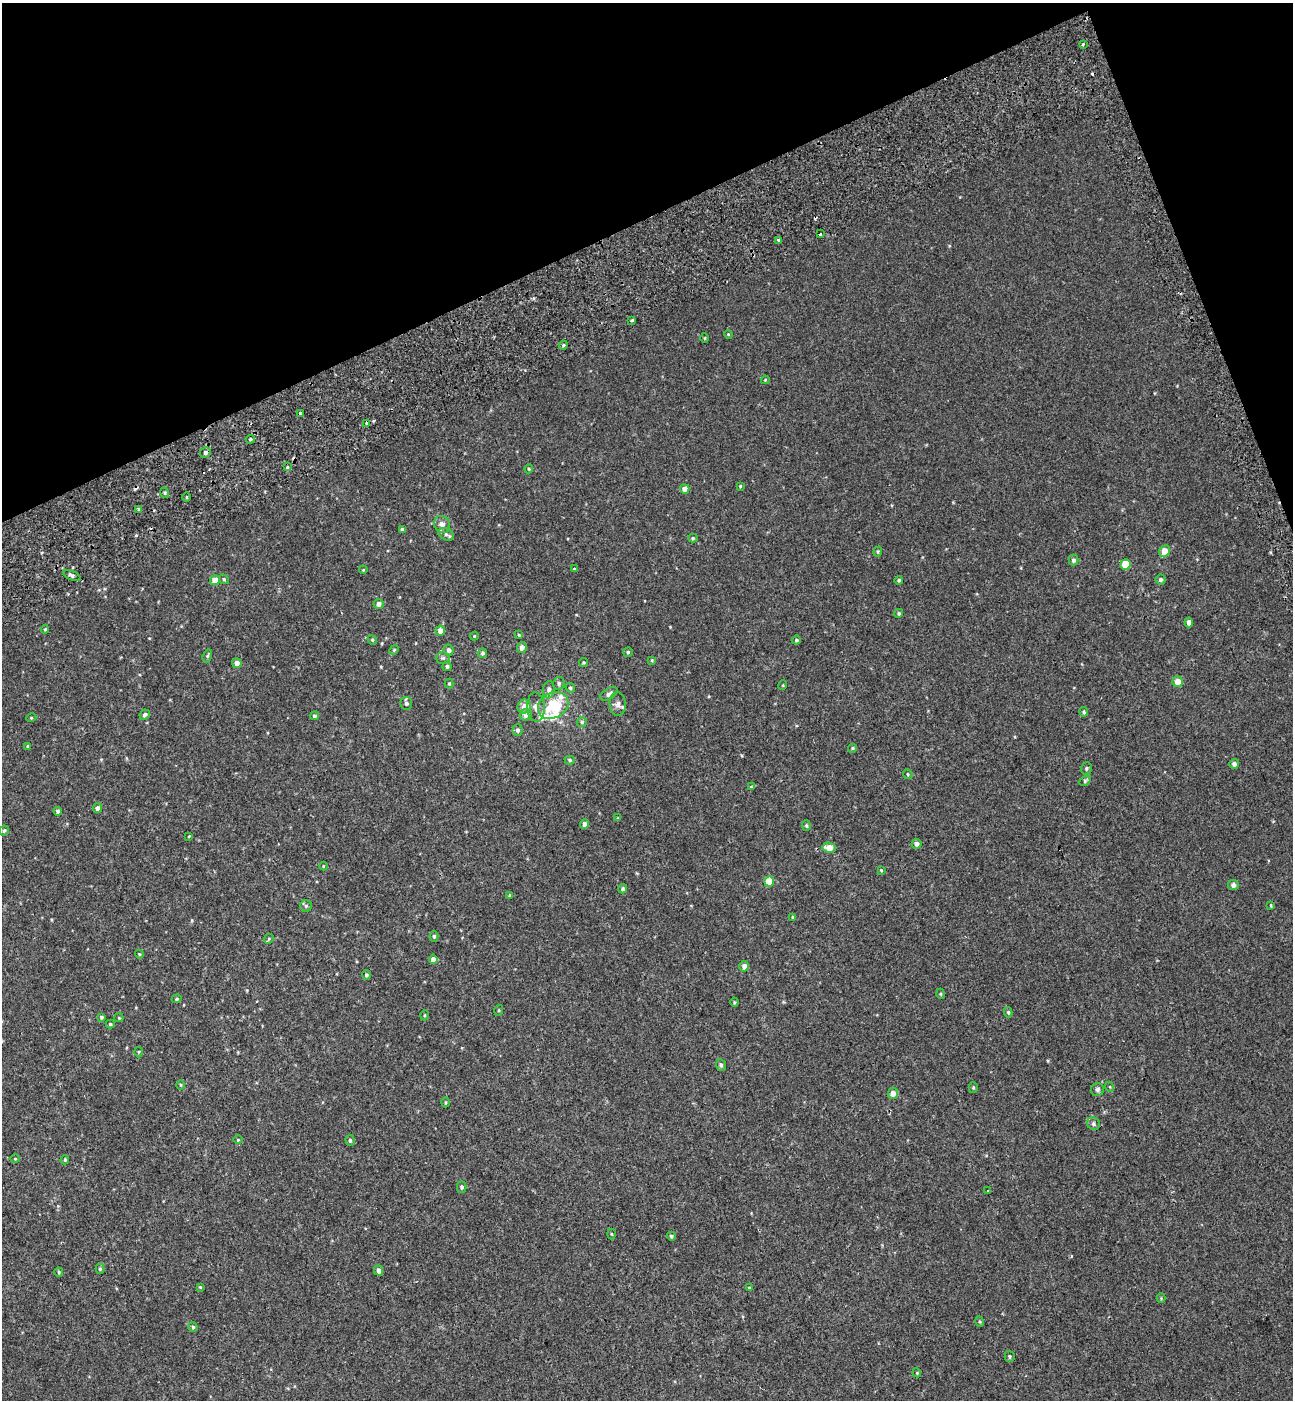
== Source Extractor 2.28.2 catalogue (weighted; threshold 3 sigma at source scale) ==
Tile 3 of 4 x 4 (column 3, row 1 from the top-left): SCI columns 2815-4105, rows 4296-5693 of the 5576 x 5797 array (HDU 1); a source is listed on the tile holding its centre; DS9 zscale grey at full resolution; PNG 1295 x 1402 px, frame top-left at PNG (2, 3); each listed source drawn as its Kron ellipse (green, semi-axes under 4 px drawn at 4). Shown black and unused: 19% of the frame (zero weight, under 2 of 3 exposures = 6% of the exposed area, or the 3 px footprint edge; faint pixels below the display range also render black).
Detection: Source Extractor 2.28.2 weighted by HDU 2 'WHT'; one run over the whole footprint, this tile lists its part. Background 0.00339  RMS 0.0079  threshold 0.0356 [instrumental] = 3 sigma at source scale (4.5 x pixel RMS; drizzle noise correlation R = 1.50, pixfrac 1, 0.0396/0.0396 arcsec/px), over >= 5 px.
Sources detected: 150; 4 cosmic-ray / hot-pixel residue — neither listed nor drawn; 5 inside a brighter listed object's ellipse — not listed separately; the other 141 listed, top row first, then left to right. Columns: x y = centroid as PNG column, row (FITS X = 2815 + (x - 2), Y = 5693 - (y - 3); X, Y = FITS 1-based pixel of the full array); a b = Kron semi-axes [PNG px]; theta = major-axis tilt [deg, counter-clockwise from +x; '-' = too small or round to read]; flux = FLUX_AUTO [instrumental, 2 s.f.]
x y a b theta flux
1083 44 3 3 - 0.98
820 234 3 3 - 5.4
779 240 4 3 - 4
632 320 3 3 - 2.6
728 334 4 3 - 0.66
705 338 5 3 - 0.65
563 345 4 4 - 1.1
765 380 4 3 - 0.71
301 413 4 3 - 6.2
367 423 3 3 - 3.3
250 439 5 4 - 1.1
205 452 6 5 - 2.4
287 467 3 3 - 6.8
529 469 4 4 - 0.86
740 486 4 3 - 0.72
685 489 5 4 - 4.5
165 493 5 3 - 0.96
187 497 4 3 - 0.72
139 509 4 4 - 1.1
442 524 9 7 -53 4.4
402 529 4 3 - 1.5
446 534 8 5 -28 2.2
693 538 5 4 - 1
1165 551 6 5 - 9.2
878 552 5 4 - 0.9
1073 560 5 5 - 2
1126 564 5 5 - 18
574 569 3 3 - 1.9
363 570 4 3 - 0.56
72 575 9 4 -24 2.2
224 579 5 4 - 1.1
1161 579 5 5 - 2.1
215 580 5 5 - 9.6
899 580 4 4 - 1.2
378 604 5 5 - 3.3
899 613 5 4 - 1.4
1189 622 5 4 - 3.2
45 629 4 4 - 1.1
440 630 5 5 - 4.2
519 635 4 4 - 0.84
474 636 4 4 - 0.68
372 640 5 4 - 0.97
796 640 4 4 - 1.2
522 647 5 5 - 3.3
394 650 5 4 - 0.97
449 650 5 5 - 2.6
628 652 5 4 - 1
482 653 5 4 - 1.3
207 656 6 4 72 1.1
443 658 7 5 1 1.5
652 660 4 4 - 0.65
237 663 5 4 - 4.4
584 663 4 4 - 0.88
447 666 4 4 - 1.5
1177 682 5 5 - 6.9
449 683 5 4 - 0.85
559 683 6 5 - 1.7
783 685 5 3 - 0.61
570 688 5 4 - 1.1
549 690 8 6 82 2.8
609 694 9 5 30 2.9
406 703 6 6 - 1.8
618 704 12 8 -86 3.4
553 705 16 12 31 29
524 707 7 6 - 6.6
536 707 14 8 -86 5.9
1084 712 5 4 - 1.3
145 715 5 4 - 2.1
526 715 6 5 - 3.4
314 716 4 4 - 1.5
31 718 5 3 - 0.66
582 722 5 5 - 1.4
518 730 5 5 - 2
27 746 4 3 - 0.75
852 748 4 4 - 0.89
570 760 5 4 - 1.2
1234 764 5 4 - 2.6
1086 768 6 5 - 1.4
908 774 5 4 - 0.92
1085 781 6 4 31 1.2
751 787 3 3 - 0.58
97 808 5 4 - 3.2
58 811 4 4 - 2
617 818 4 2 - 0.47
585 824 5 4 - 3.4
806 825 5 4 - 1.1
4 830 5 4 - 1.4
189 836 4 2 - 0.56
917 844 5 5 - 3.3
829 848 6 5 - 7.7
323 866 4 3 - 0.56
881 870 4 4 - 0.7
769 881 5 4 - 15
1233 885 5 5 - 3.2
623 889 5 4 - 1.5
509 895 4 3 - 1
1271 905 3 3 - 0.7
306 906 5 5 - 1.3
793 917 4 4 - 0.98
434 936 5 4 - 1.3
269 939 5 4 - 1.1
139 954 4 4 - 0.68
433 959 4 4 - 4
744 966 5 5 - 4.1
366 975 5 4 - 1.4
941 994 5 3 - 0.76
177 999 5 4 - 1.2
734 1002 4 4 - 0.83
499 1010 5 3 - 0.77
1008 1012 5 4 - 1.1
425 1015 5 3 - 0.72
102 1017 4 3 - 1.1
119 1018 4 4 - 0.81
110 1024 4 4 - 0.96
139 1052 5 3 - 0.82
721 1065 6 5 - 1.4
181 1085 5 3 - 0.73
973 1087 5 4 - 1
1110 1087 5 3 - 0.72
1097 1090 6 6 - 1.9
893 1094 5 5 - 6.2
446 1102 5 3 - 0.92
1093 1124 7 6 - 1.9
238 1140 4 3 - 0.6
350 1140 5 4 - 1.4
15 1159 4 4 - 0.77
65 1160 5 3 - 0.96
462 1187 5 5 - 1.5
988 1191 3 2 - 0.61
611 1234 5 3 - 0.73
671 1236 4 4 - 1.1
100 1269 5 4 - 1.1
378 1270 5 4 - 3.2
59 1272 4 4 - 1
200 1287 4 3 - 0.67
749 1288 4 4 - 0.73
1161 1298 4 4 - 0.82
980 1322 5 3 - 0.82
193 1327 4 4 - 1.2
1010 1356 6 5 - 1.2
917 1373 4 3 - 0.68
Overlapping masked pixels (flux is a lower limit): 1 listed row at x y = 301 413